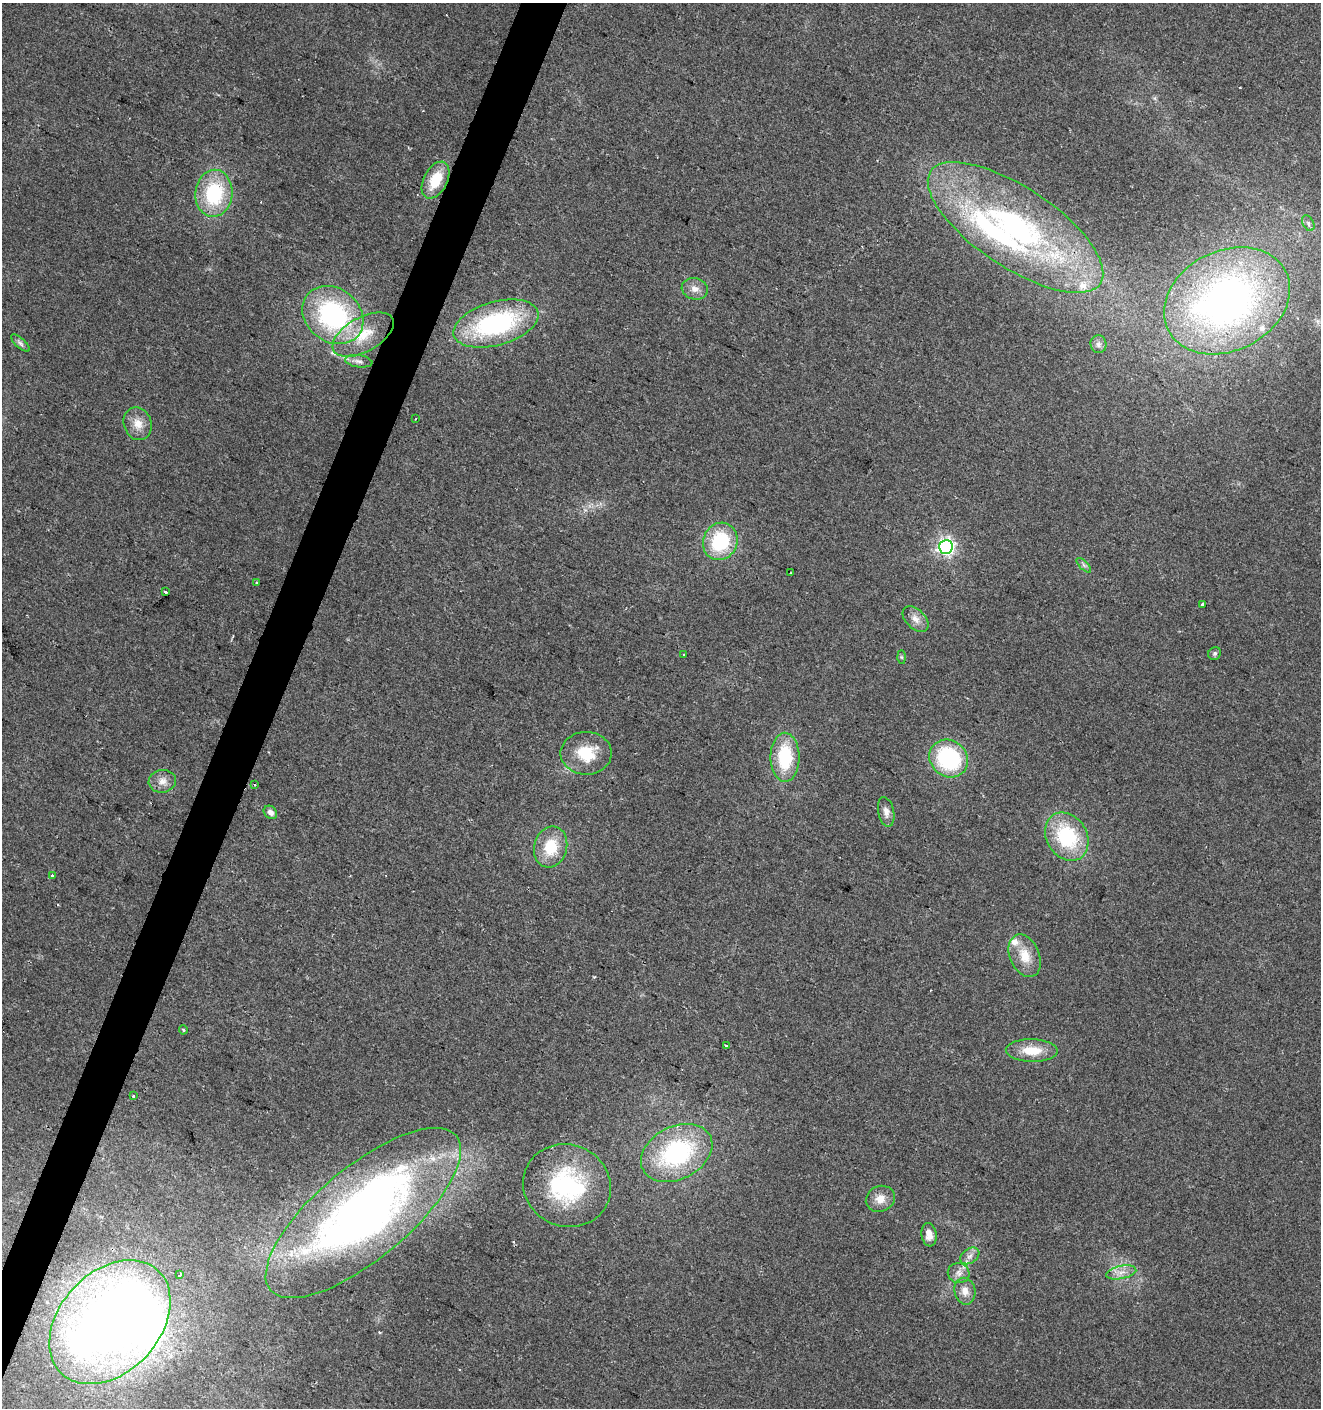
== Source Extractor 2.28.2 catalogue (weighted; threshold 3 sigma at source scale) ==
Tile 7 of 4 x 4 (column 3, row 2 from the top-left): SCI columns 2909-4227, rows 2813-4218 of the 5750 x 5630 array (HDU 1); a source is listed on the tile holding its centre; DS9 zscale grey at full resolution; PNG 1323 x 1410 px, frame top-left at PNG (2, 3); each listed source drawn as its Kron ellipse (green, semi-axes under 4 px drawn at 4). Shown black and unused: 3% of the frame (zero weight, under 2 of 3 exposures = <1% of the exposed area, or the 3 px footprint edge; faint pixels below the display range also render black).
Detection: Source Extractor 2.28.2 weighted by HDU 2 'WHT'; one run over the whole footprint, this tile lists its part. Background 0.0782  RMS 0.0098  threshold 0.0443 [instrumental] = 3 sigma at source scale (4.5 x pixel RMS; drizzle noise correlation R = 1.50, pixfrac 1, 0.0396/0.0396 arcsec/px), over >= 5 px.
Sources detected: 58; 1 inside a brighter object's white glare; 2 cosmic-ray / hot-pixel residue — neither listed nor drawn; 4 inside a brighter listed object's ellipse — not listed separately; the other 51 listed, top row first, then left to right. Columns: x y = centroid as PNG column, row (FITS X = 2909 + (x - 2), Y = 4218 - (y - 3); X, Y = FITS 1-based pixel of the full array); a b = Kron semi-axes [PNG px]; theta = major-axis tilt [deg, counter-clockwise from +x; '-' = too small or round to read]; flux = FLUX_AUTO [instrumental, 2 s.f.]
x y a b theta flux
436 180 20 11 62 31
214 193 23 18 84 74
1308 223 8 5 -61 2.9
1015 227 102 40 -34 290
695 289 13 10 -15 8.2
1227 301 66 50 27 410
333 315 32 26 -38 160
496 324 44 21 16 150
363 335 33 17 29 35
20 343 12 5 -42 3
1098 344 9 8 - 3.6
359 361 14 6 -8 4.6
416 419 2 2 - 0.81
138 424 17 13 -69 13
720 541 19 17 65 68
946 547 7 7 - 390
1084 565 9 3 -45 2.1
791 573 2 2 - 0.75
257 583 3 3 - 4.8
165 592 3 3 - 4.5
1202 604 4 3 - 4.1
916 619 15 9 -45 8.3
1215 653 7 6 - 2.1
684 655 3 2 - 0.86
901 657 7 4 -89 1.8
586 753 25 21 0 35
785 757 24 14 -89 56
949 758 20 18 -39 100
162 781 14 11 9 8.2
254 785 4 3 - 1.1
270 812 7 6 - 4.9
886 812 15 8 -78 6.4
1067 837 25 20 -59 72
551 847 21 16 75 33
52 875 3 3 - 3.5
1025 956 22 14 -67 20
183 1030 4 3 - 1.4
726 1045 3 3 - 2
1032 1051 26 11 -2 24
133 1096 4 3 - 1.3
677 1153 38 26 27 120
567 1186 44 41 -22 130
880 1199 15 12 26 11
363 1213 121 46 40 660
929 1235 12 7 -82 8.6
970 1256 10 7 34 5.2
1121 1272 15 6 12 7.9
959 1273 11 10 - 6.8
180 1274 4 3 - 4
965 1291 13 10 -78 9.5
110 1322 71 50 47 1100
Unlisted compact peaks at least as high as the median listed source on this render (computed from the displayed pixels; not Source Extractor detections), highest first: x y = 594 977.